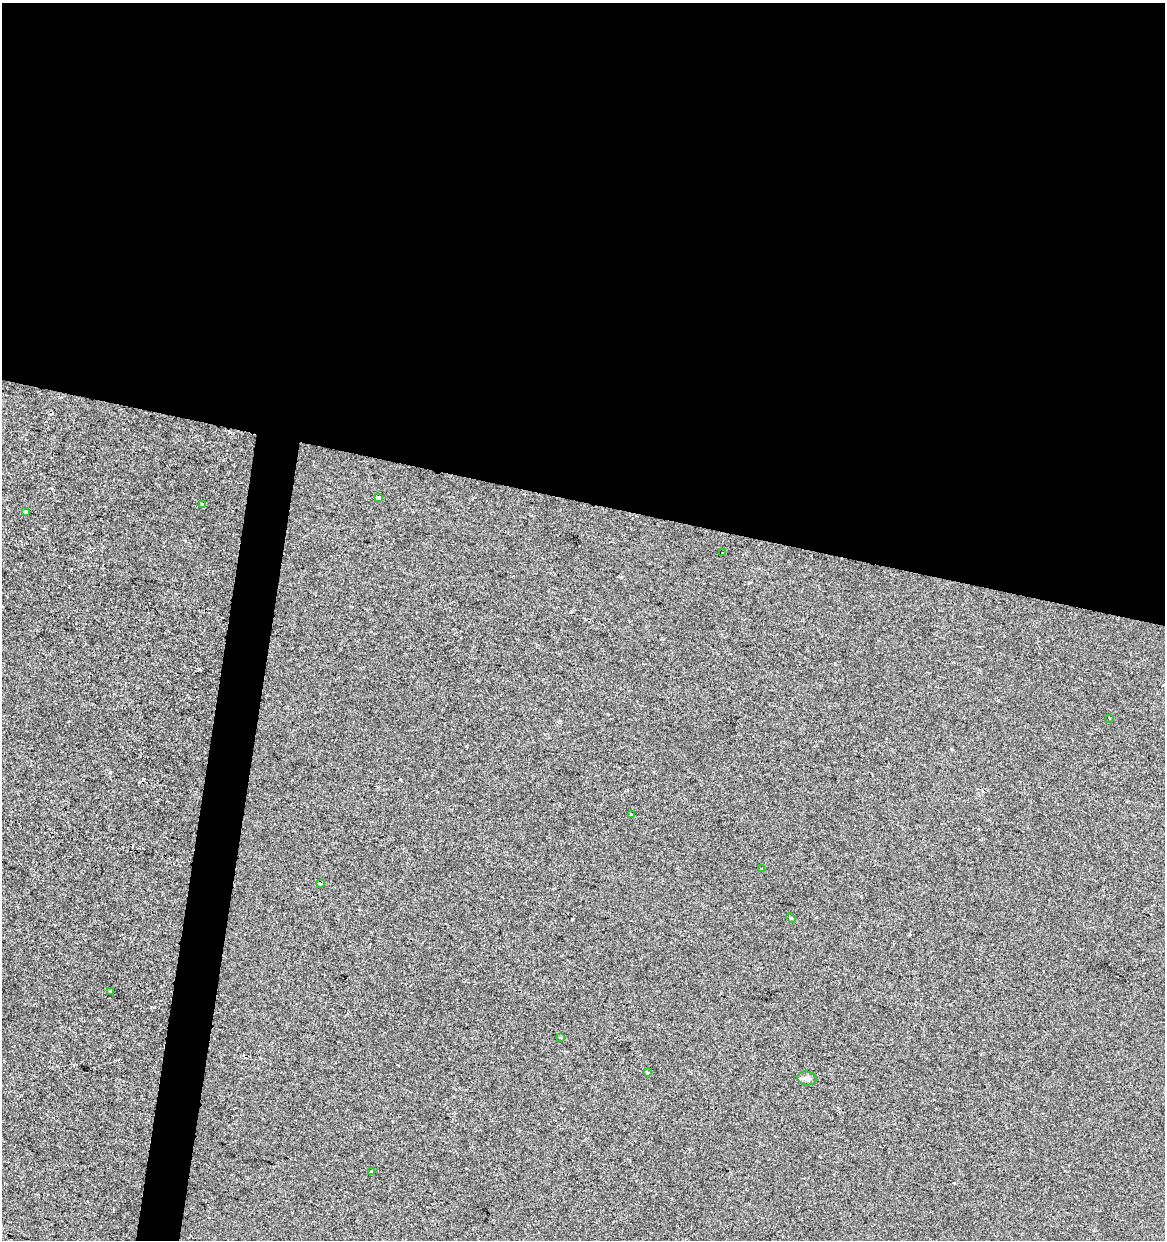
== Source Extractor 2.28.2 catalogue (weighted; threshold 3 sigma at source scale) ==
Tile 3 of 4 x 4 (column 3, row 1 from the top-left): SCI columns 2610-3772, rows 3715-4952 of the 5158 x 4958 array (HDU 1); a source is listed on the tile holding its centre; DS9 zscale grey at full resolution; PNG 1167 x 1242 px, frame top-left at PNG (2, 3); each listed source drawn as its Kron ellipse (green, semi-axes under 4 px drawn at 4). Shown black and unused: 43% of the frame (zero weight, under 2 of 3 exposures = <1% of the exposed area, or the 3 px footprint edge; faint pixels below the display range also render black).
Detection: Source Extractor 2.28.2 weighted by HDU 2 'WHT'; one run over the whole footprint, this tile lists its part. Background -5.27e-04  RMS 0.0042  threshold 0.019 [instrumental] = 3 sigma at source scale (4.5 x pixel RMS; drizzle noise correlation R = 1.50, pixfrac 1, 0.0396/0.0396 arcsec/px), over >= 5 px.
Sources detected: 16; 2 cosmic-ray / hot-pixel residue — neither listed nor drawn; the other 14 listed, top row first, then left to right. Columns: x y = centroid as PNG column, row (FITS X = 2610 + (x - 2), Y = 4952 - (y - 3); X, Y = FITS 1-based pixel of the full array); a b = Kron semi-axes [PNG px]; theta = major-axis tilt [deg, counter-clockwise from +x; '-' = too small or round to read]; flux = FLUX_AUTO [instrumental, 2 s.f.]
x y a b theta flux
379 498 3 3 - 2.8
203 505 4 3 - 3.1
25 512 4 4 - 1.1
723 553 2 2 - 0.36
1109 718 3 2 - 0.28
631 814 4 3 - 0.61
762 868 3 2 - 0.69
320 883 4 3 - 11
791 918 5 3 - 0.57
111 992 3 3 - 1.3
560 1037 3 3 - 0.87
647 1072 4 3 - 0.46
807 1078 9 7 -10 1.5
371 1172 3 2 - 0.48
Overlapping masked pixels (flux is a lower limit): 1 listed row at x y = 320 883
Unlisted compact peaks at least as high as the median listed source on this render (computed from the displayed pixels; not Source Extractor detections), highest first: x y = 110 772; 143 779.